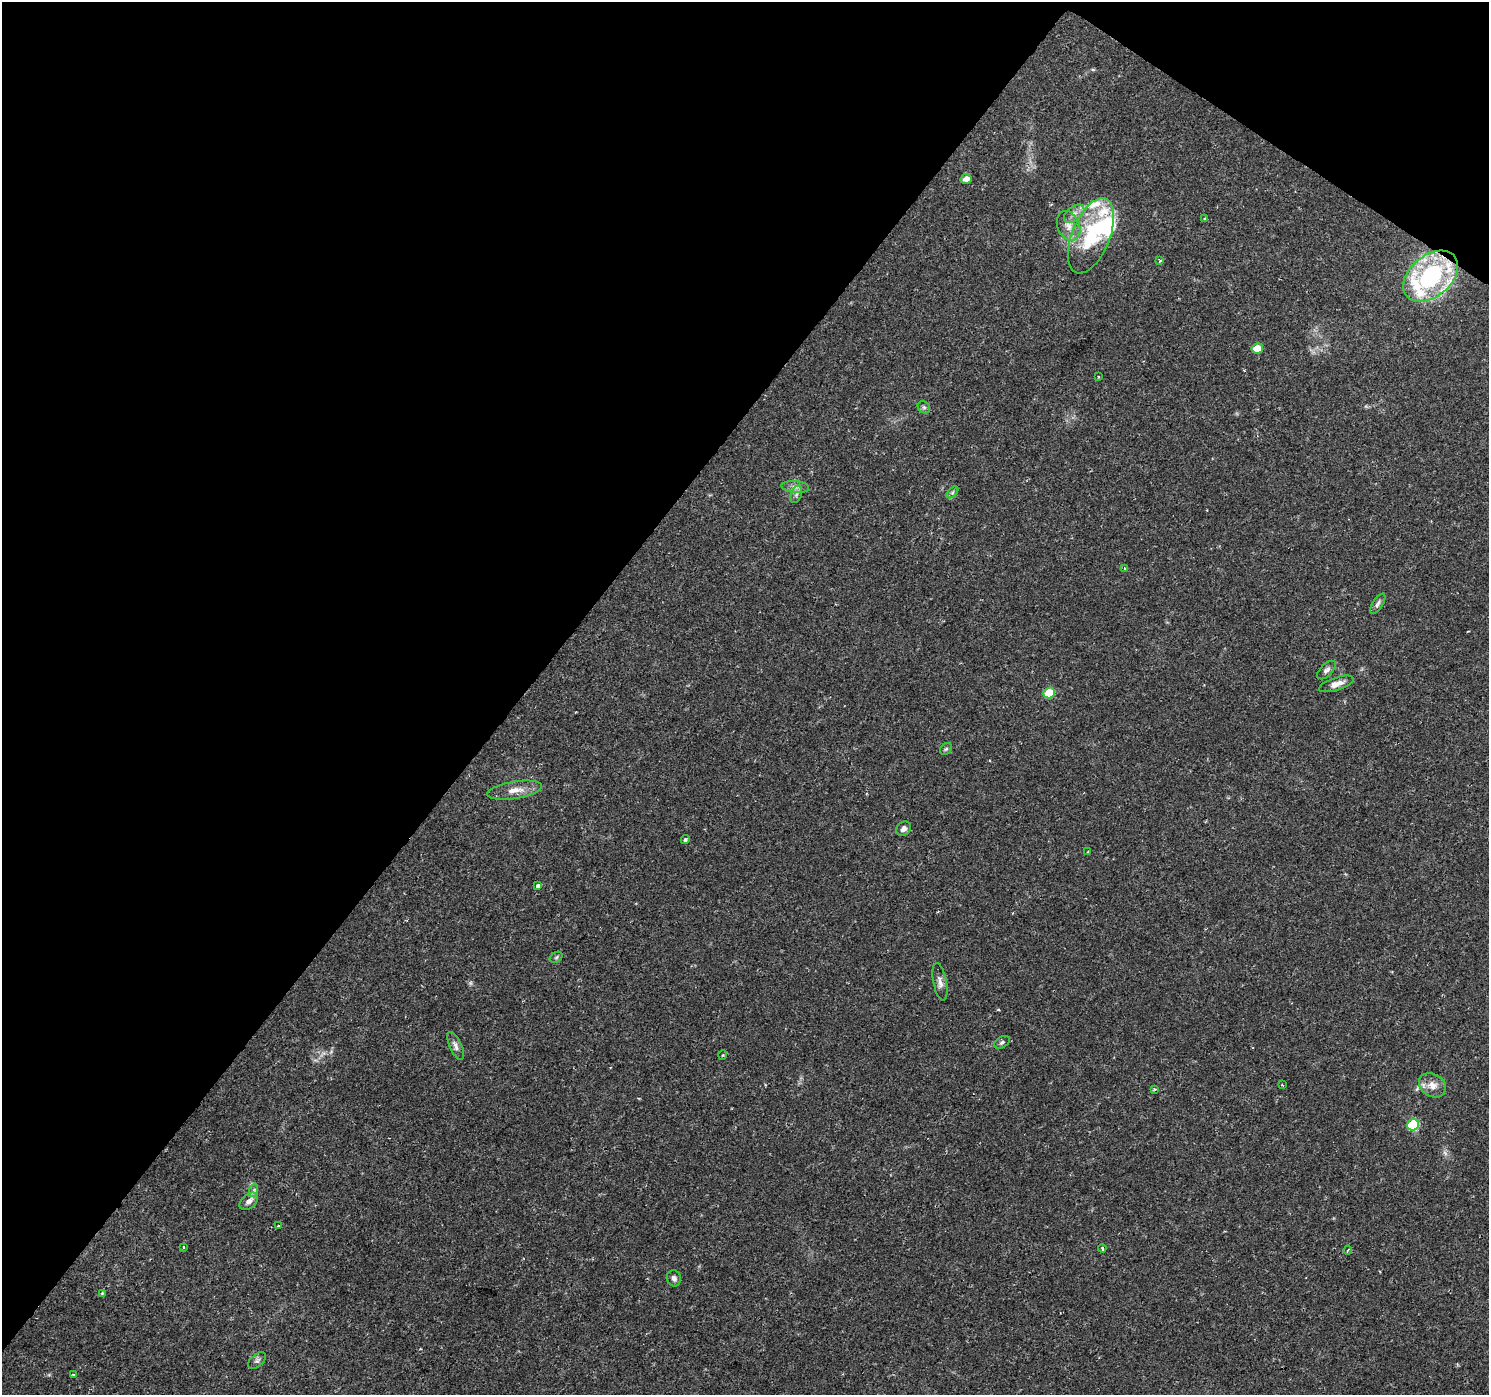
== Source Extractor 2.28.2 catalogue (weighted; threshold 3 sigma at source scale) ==
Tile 2 of 4 x 4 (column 2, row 1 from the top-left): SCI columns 1488-2974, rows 4359-5751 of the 5953 x 5998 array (HDU 1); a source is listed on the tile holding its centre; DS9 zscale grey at full resolution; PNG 1491 x 1397 px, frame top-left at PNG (2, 2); each listed source drawn as its Kron ellipse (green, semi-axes under 4 px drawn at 4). Shown black and unused: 38% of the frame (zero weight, under 2 of 3 exposures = <1% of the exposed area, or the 3 px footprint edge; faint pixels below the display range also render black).
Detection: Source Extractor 2.28.2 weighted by HDU 2 'WHT'; one run over the whole footprint, this tile lists its part. Background 0.0415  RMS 0.0033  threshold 0.015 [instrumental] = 3 sigma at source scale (4.5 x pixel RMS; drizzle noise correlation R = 1.50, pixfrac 1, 0.0396/0.0396 arcsec/px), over >= 5 px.
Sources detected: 50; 1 too faint to see at this stretch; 1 inside a brighter object's white glare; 1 cosmic-ray / hot-pixel residue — neither listed nor drawn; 4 inside a brighter listed object's ellipse — not listed separately; the other 43 listed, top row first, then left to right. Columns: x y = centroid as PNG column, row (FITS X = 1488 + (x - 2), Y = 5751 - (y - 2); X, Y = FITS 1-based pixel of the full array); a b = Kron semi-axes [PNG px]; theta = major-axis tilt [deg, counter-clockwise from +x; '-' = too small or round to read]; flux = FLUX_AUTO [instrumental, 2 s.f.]
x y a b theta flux
966 179 5 5 - 2.2
1074 214 11 7 38 2
1205 219 3 3 - 0.45
1069 226 15 11 -67 3.4
1091 236 40 19 68 23
1160 261 4 3 - 0.41
1431 276 31 20 39 46
1257 348 6 5 - 4.5
1098 377 3 3 - 0.55
924 407 7 5 -43 0.77
795 487 14 6 -6 1.7
952 492 7 4 45 0.59
796 494 9 5 70 1.1
1125 568 3 3 - 0.93
1378 604 12 5 57 1
1327 670 11 6 45 1.2
1336 684 18 6 18 2.6
1049 693 6 5 - 11
946 749 7 5 43 0.58
515 790 28 8 9 4.2
904 829 8 6 41 1.4
685 839 4 4 - 0.65
1087 852 3 2 - 0.25
538 886 4 3 - 2
556 957 7 5 32 0.58
940 982 19 6 -79 1.9
1002 1042 8 5 32 0.83
456 1046 15 6 -65 1.6
723 1055 5 3 - 0.31
1282 1085 3 2 - 0.43
1432 1085 14 11 -34 3.2
1155 1089 4 3 - 0.33
1413 1125 6 5 - 24
254 1190 7 4 71 0.78
249 1201 10 7 41 1.8
279 1225 3 2 - 0.32
183 1247 3 3 - 0.69
1102 1248 4 3 - 0.52
1348 1250 4 3 - 0.47
674 1278 8 7 - 1.1
102 1293 3 3 - 0.27
257 1360 10 6 42 0.98
73 1374 4 2 - 0.32
Overlapping masked pixels (flux is a lower limit): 1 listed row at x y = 1431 276